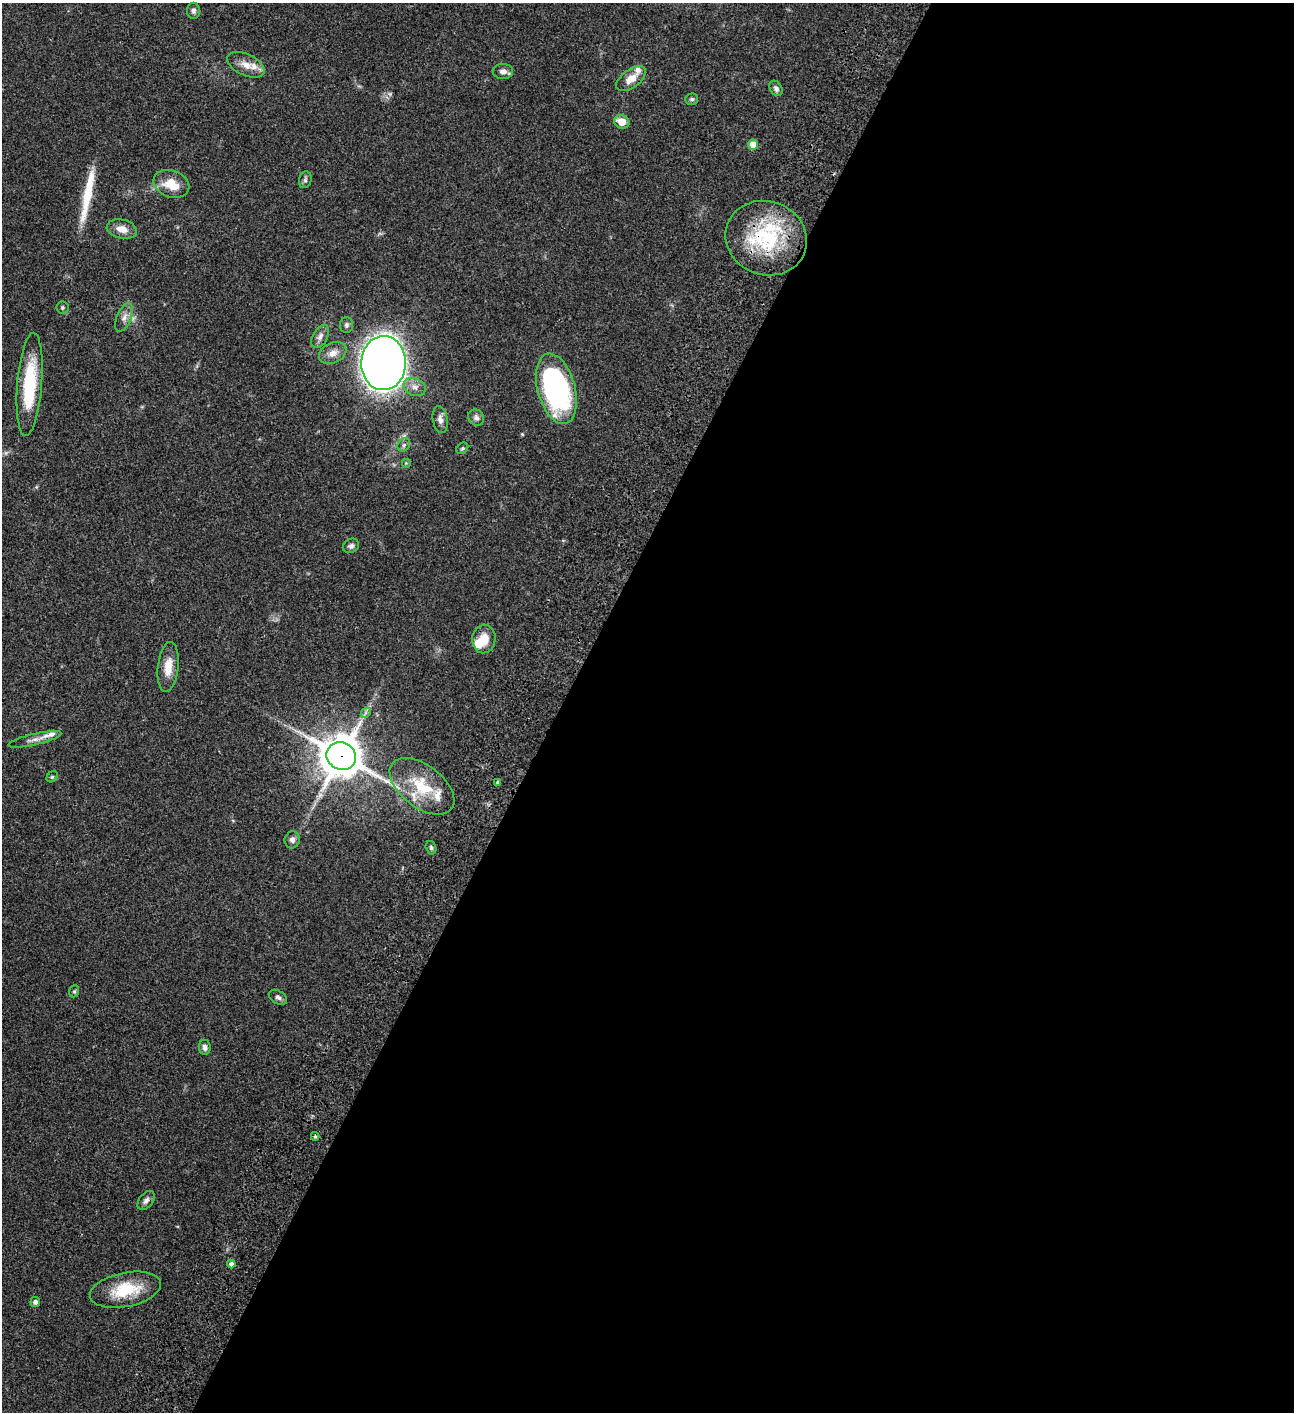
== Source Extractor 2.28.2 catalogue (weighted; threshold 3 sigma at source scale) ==
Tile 12 of 4 x 4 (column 4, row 3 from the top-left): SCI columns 4383-5674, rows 1613-3022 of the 6050 x 6048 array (HDU 1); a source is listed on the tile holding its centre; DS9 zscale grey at full resolution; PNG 1296 x 1414 px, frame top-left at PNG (2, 3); each listed source drawn as its Kron ellipse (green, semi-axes under 4 px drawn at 4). Shown black and unused: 57% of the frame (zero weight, under 3 of 4 exposures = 13% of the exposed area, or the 3 px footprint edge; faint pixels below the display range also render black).
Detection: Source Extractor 2.28.2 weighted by HDU 2 'WHT'; one run over the whole footprint, this tile lists its part. Background 0.0636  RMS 0.0058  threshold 0.0261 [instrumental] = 3 sigma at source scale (4.5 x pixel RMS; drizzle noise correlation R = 1.50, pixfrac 1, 0.05/0.05 arcsec/px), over >= 5 px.
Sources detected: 52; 1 inside a brighter object's white glare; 1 long thin detection or spike segment (spike, bleed or trail) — neither listed nor drawn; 5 inside a brighter listed object's ellipse — not listed separately; the other 45 listed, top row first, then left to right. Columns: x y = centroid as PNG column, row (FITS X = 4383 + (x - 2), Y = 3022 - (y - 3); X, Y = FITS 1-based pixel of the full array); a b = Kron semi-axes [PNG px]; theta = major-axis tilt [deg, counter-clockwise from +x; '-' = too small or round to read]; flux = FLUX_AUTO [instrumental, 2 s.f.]
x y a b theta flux
193 11 8 6 -90 1.6
246 65 20 10 -25 6
503 71 10 7 -4 2.8
631 79 17 9 36 6.4
776 88 8 6 -57 1.8
692 99 6 5 - 1.2
622 122 8 6 -21 6.7
753 145 5 5 - 8
305 180 8 6 77 1.3
171 184 18 13 -21 11
122 229 15 9 -13 5.5
766 238 41 37 -20 51
62 307 6 6 - 1
124 317 15 7 67 3.3
346 325 8 6 89 1.4
320 336 12 7 61 2.9
333 353 14 10 25 4.6
384 363 27 22 89 490
30 384 52 12 86 33
415 387 11 8 -26 3.5
556 389 36 18 -75 110
476 417 9 7 -46 2.1
440 420 13 7 -80 2.8
404 445 7 5 47 1.2
462 448 6 5 - 0.84
406 463 5 5 - 0.66
351 546 8 7 - 1.6
484 639 14 11 86 7.7
168 667 25 10 84 8.2
366 713 5 3 - 0.97
35 739 27 5 13 4.1
341 756 15 13 -28 1700
52 777 6 5 - 0.95
498 782 4 4 - 1.1
422 786 37 21 -38 25
292 840 8 7 - 2.3
431 848 7 5 -75 1.1
74 991 6 5 - 0.83
278 997 10 6 -32 1.7
205 1047 7 6 - 2
315 1136 4 3 - 0.89
146 1200 11 7 53 2.1
231 1264 4 4 - 1.9
125 1290 36 17 11 22
35 1302 5 5 - 1.7
Overlapping masked pixels (flux is a lower limit): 3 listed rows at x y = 766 238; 384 363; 341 756